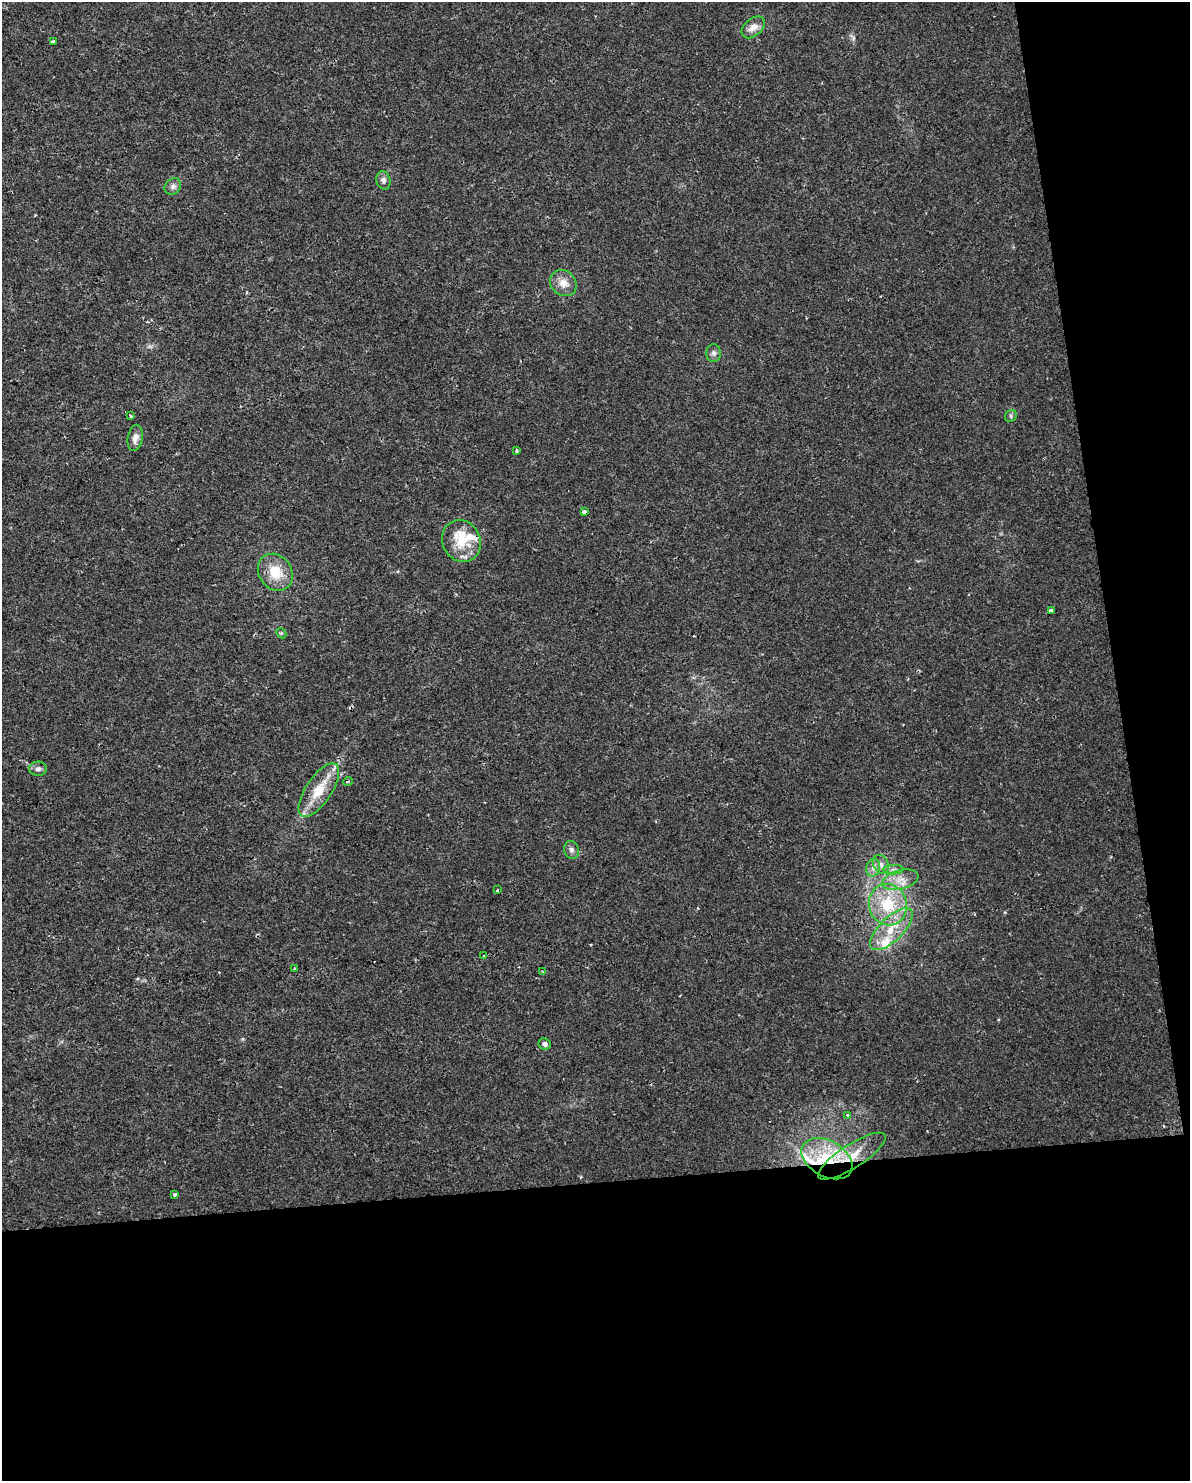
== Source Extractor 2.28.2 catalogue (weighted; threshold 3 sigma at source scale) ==
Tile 12 of 4 x 3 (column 4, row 3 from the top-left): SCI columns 3567-4754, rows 63-1541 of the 4754 x 4517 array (HDU 1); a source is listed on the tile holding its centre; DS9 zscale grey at full resolution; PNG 1192 x 1483 px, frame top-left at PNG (2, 2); each listed source drawn as its Kron ellipse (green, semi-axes under 4 px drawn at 4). Shown black and unused: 26% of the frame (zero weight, under 2 of 3 exposures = <1% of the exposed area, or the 3 px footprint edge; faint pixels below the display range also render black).
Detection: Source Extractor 2.28.2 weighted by HDU 2 'WHT'; one run over the whole footprint, this tile lists its part. Background 0.00454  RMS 0.0028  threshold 0.0125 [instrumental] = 3 sigma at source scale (4.5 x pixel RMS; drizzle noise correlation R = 1.50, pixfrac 1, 0.0396/0.0396 arcsec/px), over >= 5 px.
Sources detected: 40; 1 cosmic-ray / hot-pixel residue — neither listed nor drawn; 5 inside a brighter listed object's ellipse — not listed separately; the other 34 listed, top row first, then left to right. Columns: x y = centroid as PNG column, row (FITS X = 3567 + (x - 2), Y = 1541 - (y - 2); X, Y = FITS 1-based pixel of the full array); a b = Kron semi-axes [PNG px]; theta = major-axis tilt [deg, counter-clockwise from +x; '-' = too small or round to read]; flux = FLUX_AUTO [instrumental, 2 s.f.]
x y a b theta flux
753 27 13 8 41 2.5
53 41 4 3 - 1.9
383 180 9 7 -77 1.1
173 186 9 7 44 1.1
563 283 14 12 -40 3
714 353 9 7 90 0.97
130 416 3 3 - 1.7
1011 416 6 5 - 0.52
135 438 13 7 80 1.8
516 451 3 3 - 0.57
584 512 3 3 - 8.3
461 541 21 19 -63 7.6
275 572 19 16 -54 6.9
1052 610 4 3 - 1.9
281 633 6 4 -42 0.36
38 769 9 7 3 1.1
348 781 5 3 - 0.37
319 790 31 13 56 7.7
571 850 9 7 -73 0.98
881 864 10 7 -64 1.4
873 868 9 6 75 1.3
893 870 10 5 0 0.86
900 880 18 9 14 3.5
497 890 3 3 - 0.39
888 905 21 19 -72 12
891 929 27 11 45 7.2
484 956 3 3 - 0.58
294 969 4 3 - 1.5
543 972 4 2 - 0.23
545 1044 6 5 - 0.98
848 1115 4 4 - 0.57
852 1156 39 11 32 7
827 1159 27 18 -29 14
175 1194 4 3 - 1.6
Overlapping masked pixels (flux is a lower limit): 2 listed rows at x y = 852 1156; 827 1159